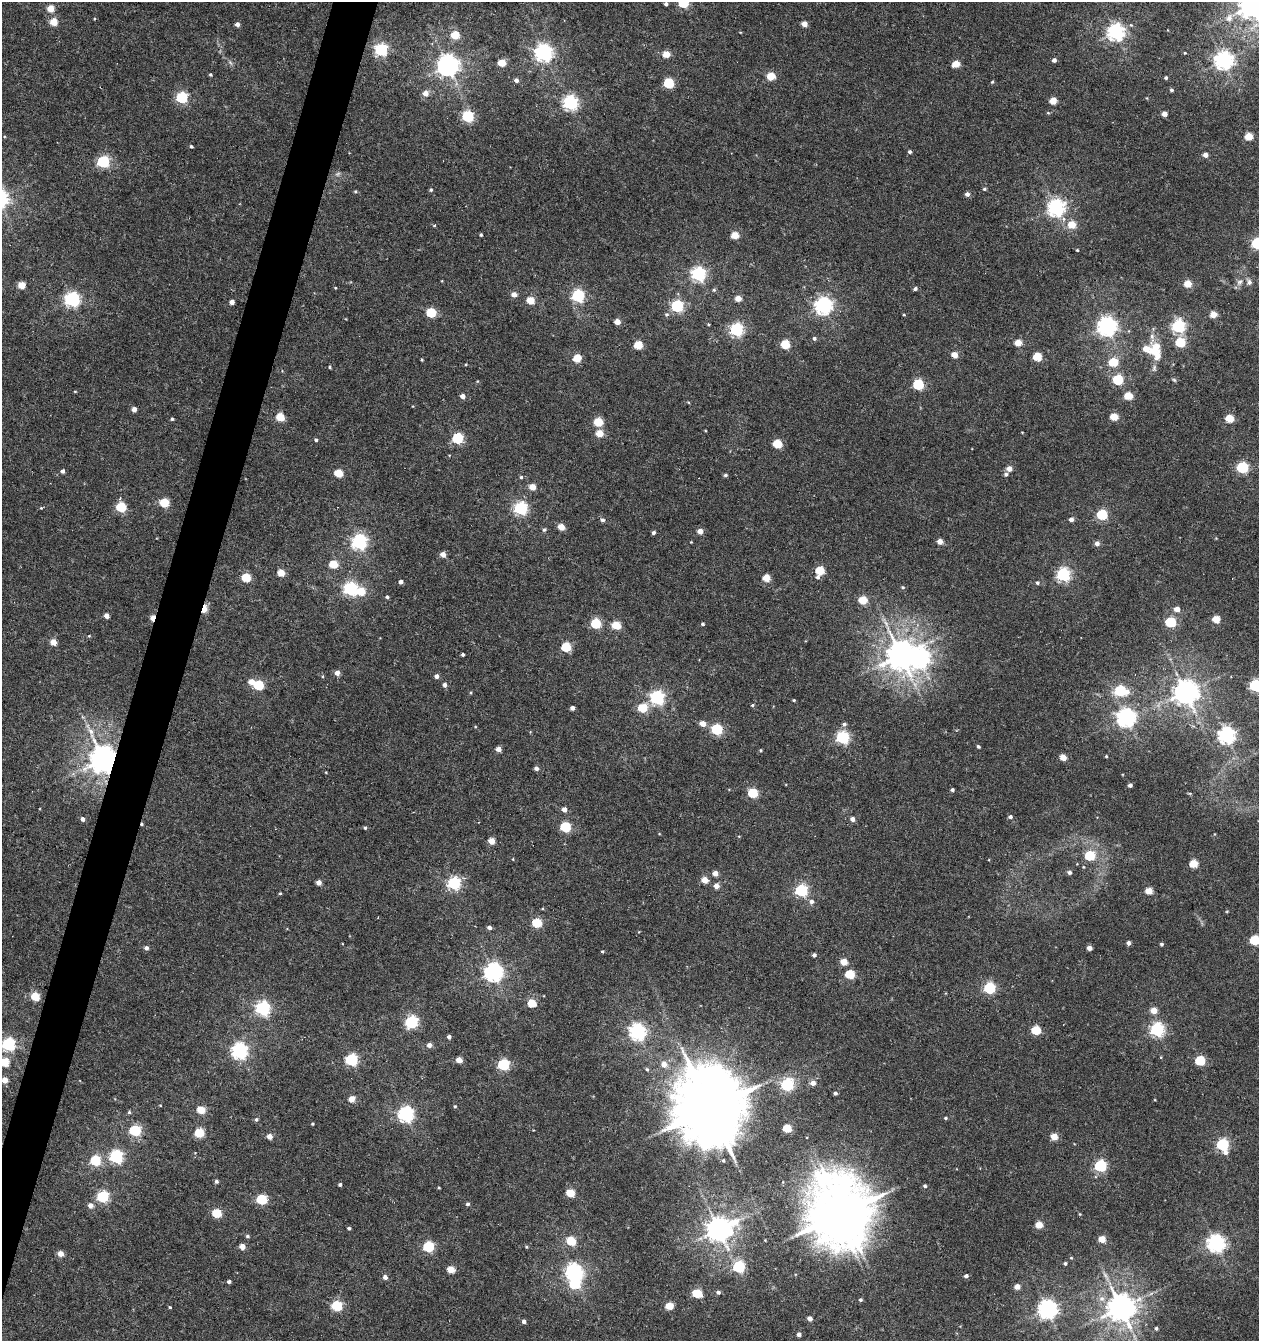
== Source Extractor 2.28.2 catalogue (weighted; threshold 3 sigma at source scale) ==
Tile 7 of 4 x 4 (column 3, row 2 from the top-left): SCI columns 2792-4048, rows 2680-4018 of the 5517 x 5361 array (HDU 1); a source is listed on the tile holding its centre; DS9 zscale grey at full resolution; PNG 1261 x 1343 px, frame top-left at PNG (2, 2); no overlay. Shown black and unused: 3% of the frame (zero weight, under 5 of 10 exposures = <1% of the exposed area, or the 3 px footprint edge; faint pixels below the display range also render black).
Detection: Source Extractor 2.28.2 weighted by HDU 2 'WHT'; one run over the whole footprint, this tile lists its part. Background 0.00246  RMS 0.0021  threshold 0.00868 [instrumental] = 3 sigma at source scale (4.09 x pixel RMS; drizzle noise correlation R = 1.36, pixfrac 0.8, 0.0396/0.0396 arcsec/px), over >= 5 px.
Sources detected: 320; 1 too faint to see at this stretch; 4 inside a brighter object's white glare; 3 cosmic-ray / hot-pixel residue — not listed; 2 inside a brighter listed object's ellipse — not listed separately; the other 310 listed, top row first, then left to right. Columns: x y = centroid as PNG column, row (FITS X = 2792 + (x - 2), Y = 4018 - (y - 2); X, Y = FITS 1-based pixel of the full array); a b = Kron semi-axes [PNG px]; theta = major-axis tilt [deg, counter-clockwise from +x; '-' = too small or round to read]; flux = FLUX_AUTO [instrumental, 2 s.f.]
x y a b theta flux
683 3 5 5 - 14
666 4 4 3 - 0.62
1252 5 8 8 - 260
50 8 5 5 - 3.5
1229 18 11 9 67 1.4
94 19 4 3 - 0.16
54 22 5 5 - 4.5
237 24 4 4 - 0.92
804 24 4 4 - 2
1116 32 7 6 - 76
455 35 5 5 - 6.1
381 50 6 5 - 31
544 53 6 6 - 88
1185 53 3 3 - 0.19
666 54 5 4 - 3.9
1054 60 4 4 - 0.74
1223 60 7 6 - 100
230 62 8 5 -58 0.45
502 63 5 5 - 4.9
956 64 5 4 - 3.9
448 65 7 7 - 160
210 74 3 3 - 0.27
771 76 5 5 - 6.1
1166 78 3 3 - 0.35
516 80 4 4 - 0.82
992 82 4 4 - 0.23
668 83 5 5 - 14
1171 90 5 4 - 0.34
425 93 5 5 - 1.8
182 97 5 5 - 21
1053 101 5 4 - 3.4
570 103 6 6 - 54
1048 113 5 3 - 0.2
1164 114 4 4 - 1.5
468 116 5 5 - 21
1249 136 5 5 - 4.7
191 146 4 3 - 0.33
910 152 4 4 - 0.46
1205 155 4 4 - 1.2
103 161 6 5 - 23
984 189 5 4 - 0.29
431 190 5 4 - 0.29
355 191 4 4 - 0.23
967 194 5 5 - 0.76
1056 207 7 6 - 80
434 225 5 3 - 0.21
1072 225 5 5 - 4.2
481 235 3 3 - 0.29
735 235 5 4 - 4.7
1258 243 6 5 - 27
1077 250 3 3 - 0.19
698 274 6 6 - 45
1239 282 11 7 57 0.96
1249 282 8 7 - 0.68
1188 284 5 5 - 3.8
21 285 5 5 - 4.3
335 288 3 3 - 0.17
915 289 4 4 - 0.54
714 290 5 5 - 0.29
514 294 5 4 - 1.6
578 295 6 5 - 32
738 298 4 4 - 2.6
72 299 6 6 - 52
531 300 5 5 - 5
232 302 4 4 - 1.2
677 306 6 5 - 28
823 306 6 6 - 81
431 313 5 5 - 11
667 314 6 5 - 0.39
1213 314 4 4 - 3
904 315 3 3 - 0.18
617 322 4 4 - 2.2
1107 326 7 7 - 100
1179 326 6 6 - 37
736 329 6 6 - 38
814 338 5 5 - 0.44
1180 342 5 5 - 9.5
1018 343 5 4 - 3.5
785 344 5 5 - 8.6
638 345 5 5 - 6.9
1155 350 25 16 -79 5.5
955 355 4 4 - 2.5
1037 357 5 5 - 7.6
577 358 5 5 - 6.5
422 359 4 3 - 0.22
1113 362 5 5 - 7.1
466 364 4 3 - 0.17
330 367 4 3 - 0.26
1118 379 5 5 - 14
1174 380 6 5 - 0.29
918 384 5 5 - 17
75 391 5 3 - 0.16
463 396 4 4 - 1.3
1128 396 5 5 - 5.3
688 402 5 3 - 0.18
134 409 4 4 - 1.3
280 417 5 5 - 6.6
1114 417 5 4 - 4.7
1230 418 5 5 - 6
172 419 4 3 - 0.3
598 422 5 5 - 8.1
599 433 5 4 - 4
458 438 5 5 - 17
316 440 4 4 - 0.37
777 444 5 5 - 7.7
1242 467 6 5 - 23
1009 468 5 4 - 1.7
62 471 4 4 - 0.71
339 473 5 5 - 7.1
1006 474 5 5 - 0.5
725 475 4 4 - 0.38
521 477 5 4 - 0.3
532 487 4 4 - 3.2
164 503 5 5 - 9
121 507 5 5 - 12
41 508 4 4 - 0.19
521 508 6 6 - 39
1102 515 5 5 - 16
1071 519 4 4 - 0.82
602 520 6 5 - 0.54
561 527 5 4 - 3.3
544 530 5 4 - 0.39
700 531 4 4 - 1.9
653 532 4 3 - 0.48
940 541 4 4 - 2
359 542 6 6 - 53
691 542 3 3 - 0.14
1097 543 5 5 - 0.9
443 554 5 4 - 1.7
333 564 5 5 - 6
820 571 5 5 - 7.5
281 573 5 4 - 4.2
1063 574 6 6 - 41
246 577 5 5 - 8.1
818 577 5 4 - 0.42
766 578 5 5 - 4.5
400 582 4 4 - 0.85
1037 583 5 5 - 0.35
903 587 5 4 - 0.26
350 589 6 6 - 40
361 591 5 5 - 6.7
387 597 4 4 - 0.36
863 600 5 5 - 7.1
204 609 7 4 72 6.5
1177 609 5 4 - 1.8
106 616 4 4 - 1.4
1216 619 5 5 - 4.9
1170 622 5 5 - 15
596 623 5 5 - 12
703 624 4 3 - 0.41
616 625 5 5 - 7.4
89 636 5 3 - 0.18
53 642 5 4 - 2.9
566 647 5 5 - 11
463 655 3 3 - 0.44
901 655 10 8 -80 320
337 673 5 5 - 1.2
436 676 4 4 - 0.89
251 682 5 5 - 2.6
259 685 5 5 - 12
444 685 5 5 - 0.8
1256 685 6 5 - 29
1120 691 7 5 -5 15
1185 692 8 8 - 210
657 698 6 6 - 43
794 700 3 3 - 0.22
752 705 4 3 - 0.25
572 708 4 4 - 0.74
642 708 5 5 - 7.8
1126 717 7 7 - 100
703 724 5 5 - 2
844 724 6 5 - 0.48
717 729 5 5 - 18
1226 735 6 6 - 74
843 737 6 6 - 31
978 746 4 3 - 0.36
499 749 4 4 - 1.7
760 750 4 4 - 0.26
1106 756 3 3 - 0.24
1063 757 5 4 - 3
103 759 9 8 - 320
536 768 4 4 - 0.94
326 772 3 3 - 0.16
1130 785 4 4 - 0.67
952 790 4 3 - 0.49
753 793 5 5 - 11
564 809 5 4 - 1.2
1010 817 5 4 - 0.57
82 819 4 4 - 0.82
852 819 4 4 - 1
142 824 4 3 - 0.29
565 827 5 5 - 13
365 828 4 4 - 0.31
491 841 5 4 - 2.8
1090 856 5 5 - 12
1193 864 5 5 - 5.6
1069 872 5 4 - 0.62
715 873 4 4 - 1.7
705 880 5 4 - 3.1
319 883 4 4 - 1.6
454 883 6 6 - 33
716 886 5 4 - 1.6
801 890 5 5 - 26
1149 891 5 4 - 3.6
280 893 4 4 - 0.2
811 901 6 5 - 0.85
1227 911 5 3 - 0.17
537 923 5 5 - 10
489 928 5 4 - 0.74
1255 940 5 5 - 12
1128 943 4 4 - 0.7
1162 944 4 4 - 0.37
146 948 5 4 - 0.73
1089 948 4 4 - 1.4
602 951 4 3 - 0.21
814 955 4 4 - 0.65
844 962 5 4 - 3.2
493 972 7 6 - 97
850 974 5 5 - 9.7
990 988 5 5 - 22
35 996 5 5 - 7.6
532 1003 5 5 - 7
262 1008 6 6 - 43
1154 1010 4 4 - 3.1
411 1022 6 5 - 30
1157 1029 6 6 - 43
1036 1030 5 5 - 9.2
637 1032 6 6 - 69
449 1037 4 4 - 0.66
8 1044 6 6 - 34
429 1045 5 5 - 1
239 1051 6 6 - 63
351 1060 5 5 - 28
459 1060 4 4 - 2.7
1200 1060 5 5 - 12
5 1062 5 5 - 7.8
503 1064 5 5 - 23
664 1064 6 6 - 1.9
647 1069 6 5 - 0.38
4 1080 5 4 - 3
813 1083 5 5 - 1.5
787 1085 6 6 - 23
835 1093 4 3 - 0.53
352 1099 5 4 - 2.9
160 1105 3 2 - 0.13
455 1106 4 4 - 0.3
710 1108 22 19 -77 1900
201 1110 5 5 - 6.1
129 1112 4 4 - 0.29
406 1114 6 6 - 60
946 1118 4 3 - 0.28
256 1119 5 5 - 0.4
312 1124 4 3 - 0.2
787 1128 5 5 - 7
135 1130 5 5 - 19
199 1133 5 5 - 10
269 1136 4 4 - 1.8
1054 1136 5 5 - 3.5
1222 1145 5 5 - 27
1225 1152 6 5 - 0.88
116 1156 6 6 - 34
95 1160 5 5 - 14
723 1160 4 3 - 0.27
1100 1166 5 5 - 26
216 1181 4 4 - 0.51
340 1184 3 3 - 0.45
925 1186 4 3 - 0.42
439 1188 3 2 - 0.2
570 1193 5 5 - 6.3
103 1197 5 5 - 22
261 1199 6 5 - 14
468 1204 5 4 - 0.38
90 1205 5 5 - 1.3
217 1213 5 5 - 8.6
843 1213 22 15 -70 840
1080 1214 4 4 - 0.18
1039 1225 4 4 - 4.1
349 1228 4 3 - 0.33
719 1229 9 8 - 220
247 1236 5 4 - 0.36
1102 1239 4 4 - 3.8
765 1240 3 3 - 0.14
571 1241 5 5 - 8.8
1216 1243 6 6 - 87
242 1246 4 4 - 2.4
428 1247 5 5 - 17
526 1247 5 4 - 0.24
61 1254 5 4 - 2
1071 1258 5 4 - 0.2
1065 1263 4 4 - 0.39
739 1267 6 5 - 23
451 1270 5 5 - 4.2
572 1270 6 5 - 45
966 1276 4 4 - 0.52
385 1277 4 4 - 0.99
229 1281 4 3 - 0.55
1017 1287 4 4 - 1.8
718 1292 5 4 - 0.57
697 1293 6 5 - 8.4
1102 1299 9 8 - 1.2
860 1300 4 4 - 0.37
337 1306 5 5 - 14
669 1306 5 5 - 5
170 1307 3 3 - 0.21
1121 1307 9 8 - 300
1047 1309 7 7 - 96
810 1318 4 4 - 1.2
524 1321 4 4 - 0.64
1156 1328 4 4 - 0.34
799 1334 4 4 - 0.8
Overlapping masked pixels (flux is a lower limit): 3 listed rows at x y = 204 609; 103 759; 142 824
Isophote crosses this tile's border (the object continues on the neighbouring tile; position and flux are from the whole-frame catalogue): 7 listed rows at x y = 683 3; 1252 5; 1258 243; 1256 685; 1255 940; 5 1062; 4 1080